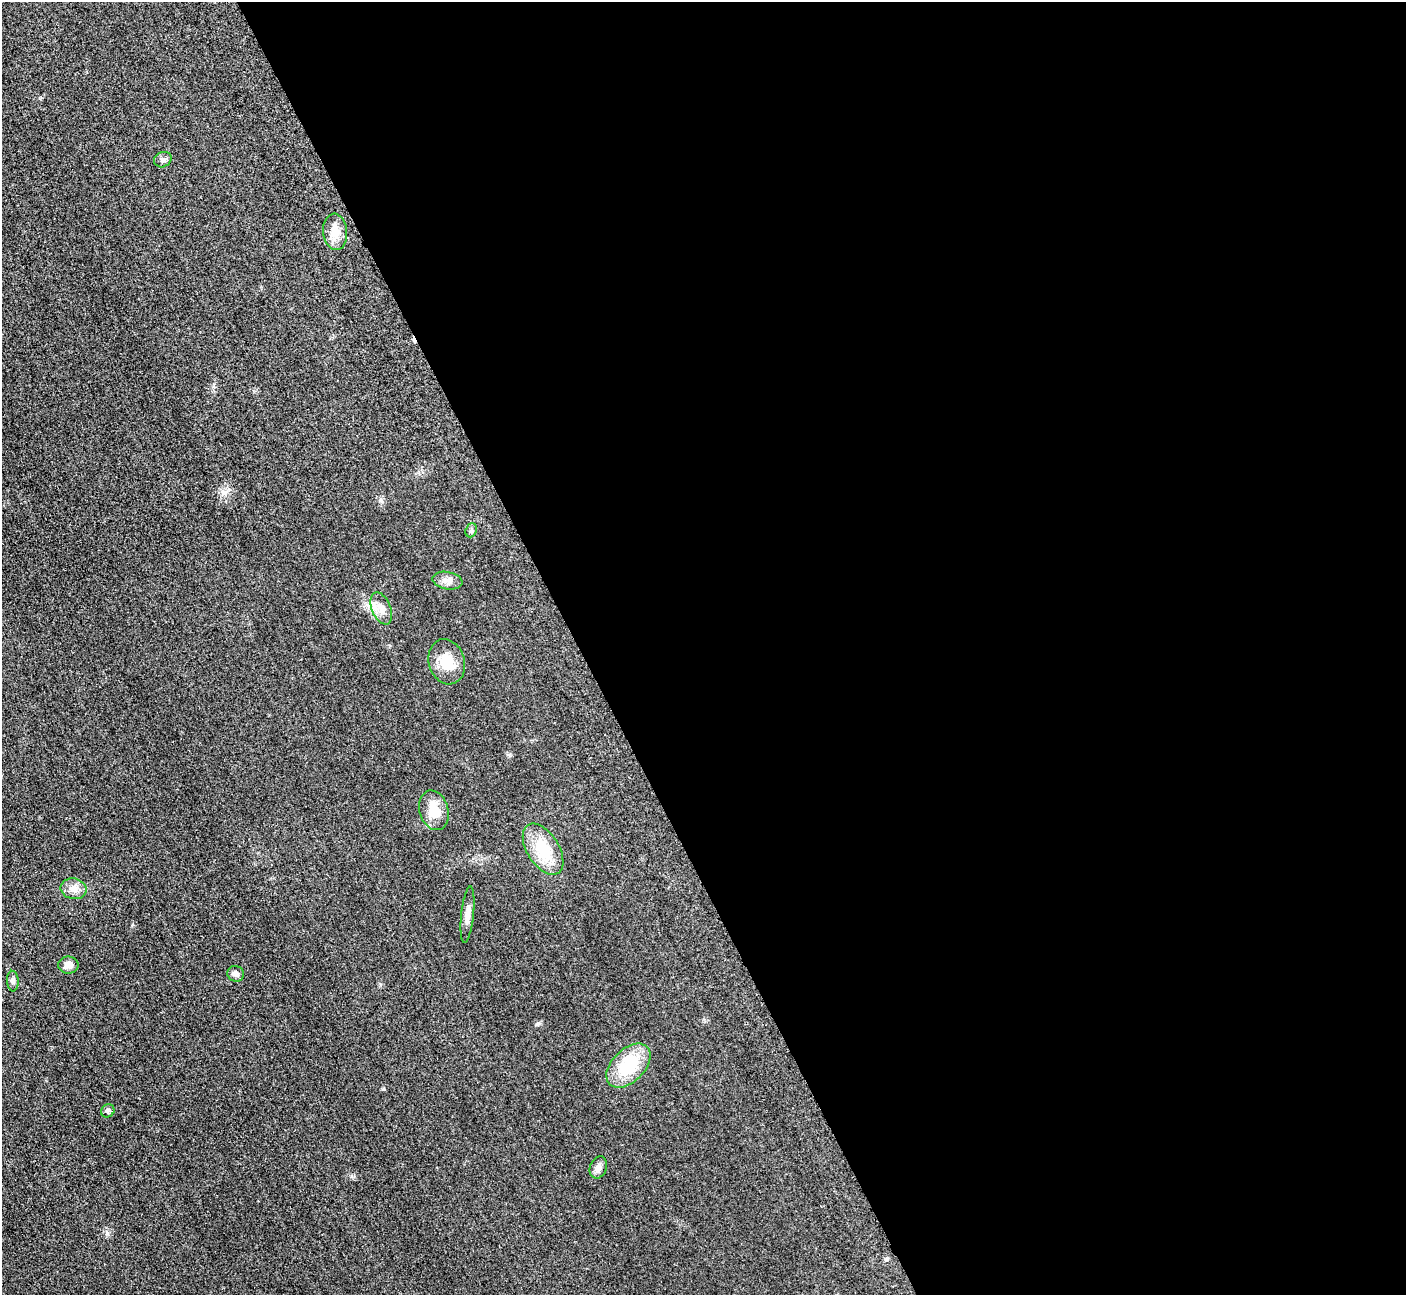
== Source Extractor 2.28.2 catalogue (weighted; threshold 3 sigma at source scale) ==
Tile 8 of 4 x 4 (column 4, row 2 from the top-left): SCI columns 4274-5677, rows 2779-4071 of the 5699 x 5664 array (HDU 1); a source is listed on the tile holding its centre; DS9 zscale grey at full resolution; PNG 1408 x 1297 px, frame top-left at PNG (2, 2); each listed source drawn as its Kron ellipse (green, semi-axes under 4 px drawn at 4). Shown black and unused: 59% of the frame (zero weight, under 3 of 5 exposures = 4% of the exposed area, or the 3 px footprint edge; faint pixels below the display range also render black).
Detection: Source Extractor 2.28.2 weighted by HDU 2 'WHT'; one run over the whole footprint, this tile lists its part. Background 0.0195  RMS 0.0051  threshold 0.0228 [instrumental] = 3 sigma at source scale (4.5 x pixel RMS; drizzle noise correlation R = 1.50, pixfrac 1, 0.05/0.05 arcsec/px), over >= 5 px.
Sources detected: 17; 1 cosmic-ray / hot-pixel residue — neither listed nor drawn; the other 16 listed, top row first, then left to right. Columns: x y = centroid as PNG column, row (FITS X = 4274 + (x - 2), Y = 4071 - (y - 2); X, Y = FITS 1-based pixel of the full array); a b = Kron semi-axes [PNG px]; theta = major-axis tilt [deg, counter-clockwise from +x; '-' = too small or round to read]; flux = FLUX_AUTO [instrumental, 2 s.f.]
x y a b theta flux
163 160 9 7 27 1.6
335 232 18 12 -84 6.4
471 530 7 5 68 1
447 581 15 8 -12 3
381 609 17 9 -68 4.7
447 662 23 18 -73 11
434 810 20 14 -74 11
543 849 28 16 -58 18
73 889 13 10 -11 4
468 915 28 6 84 3.8
68 965 10 8 0 3.4
236 974 8 7 - 1.8
13 981 10 5 -86 1.4
628 1066 26 16 45 22
108 1111 7 6 - 1.4
598 1167 11 8 70 2.8
Unlisted compact peaks at least as high as the median listed source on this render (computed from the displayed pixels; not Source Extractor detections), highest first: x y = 107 1233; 225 492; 538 1023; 380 500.